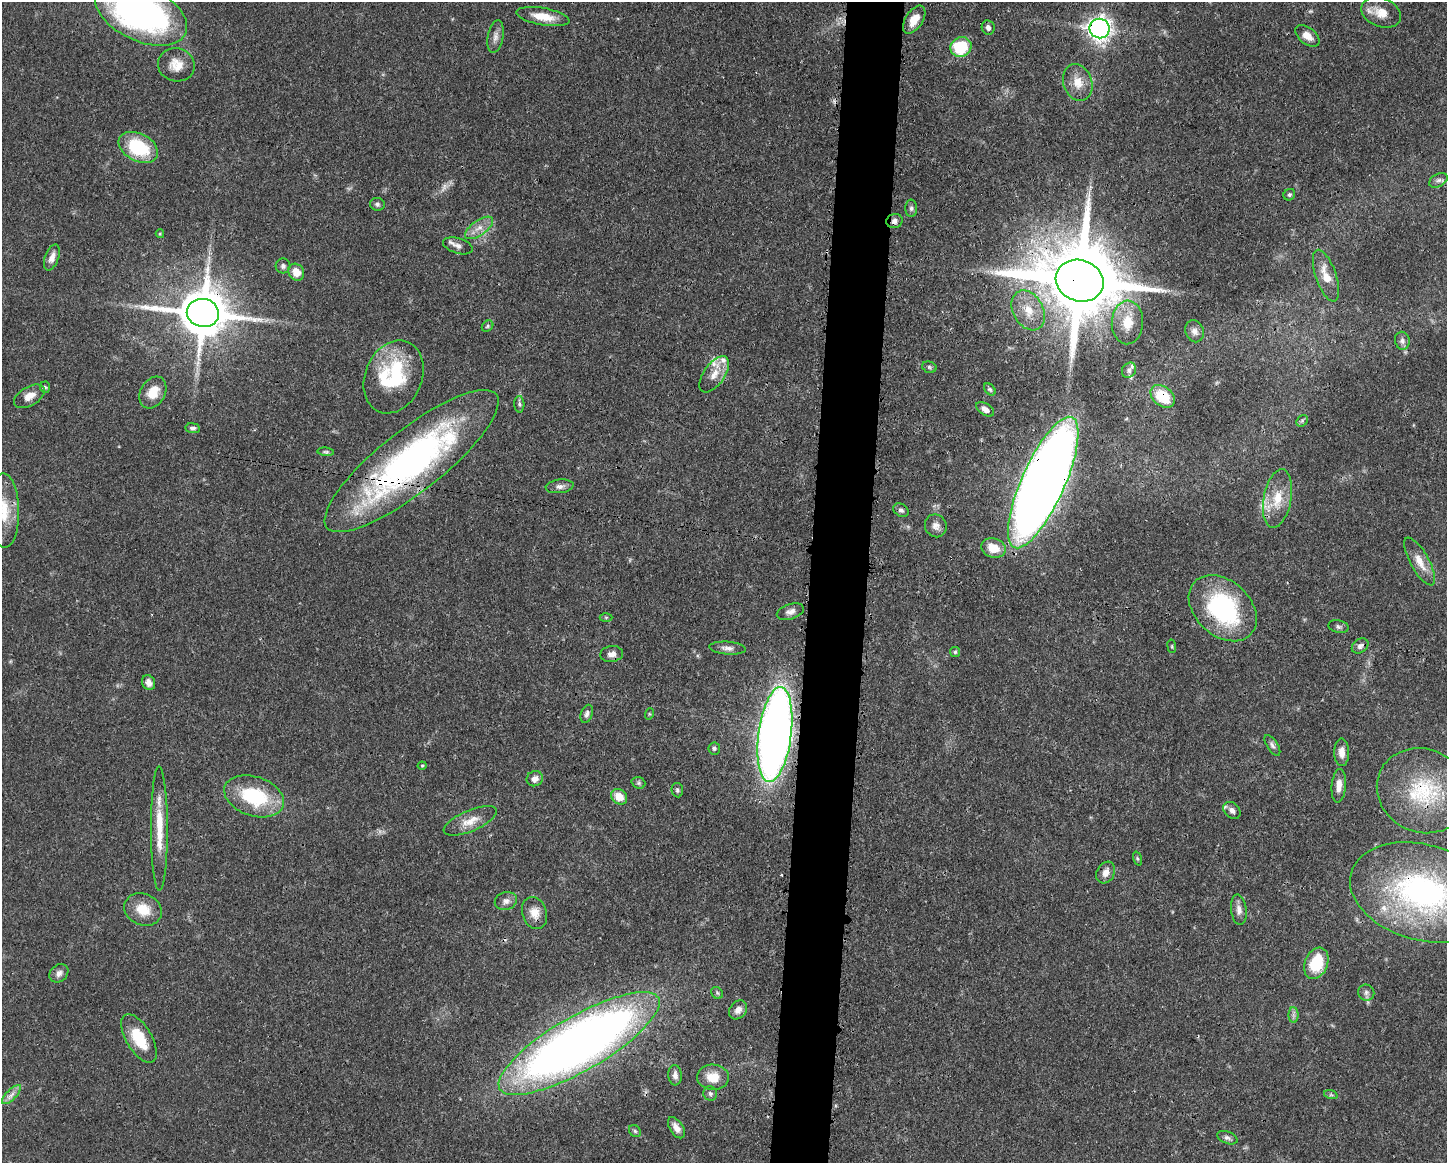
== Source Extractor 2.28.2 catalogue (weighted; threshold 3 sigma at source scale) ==
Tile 5 of 3 x 4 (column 2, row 2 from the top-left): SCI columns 1562-3006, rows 2321-3481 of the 4678 x 4645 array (HDU 1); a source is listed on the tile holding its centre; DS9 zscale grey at full resolution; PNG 1449 x 1165 px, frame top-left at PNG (2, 2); each listed source drawn as its Kron ellipse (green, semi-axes under 4 px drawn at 4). Shown black and unused: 4% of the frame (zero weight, under 3 of 4 exposures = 1% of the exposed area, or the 3 px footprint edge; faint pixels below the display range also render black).
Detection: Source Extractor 2.28.2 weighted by HDU 2 'WHT'; one run over the whole footprint, this tile lists its part. Background 0.0581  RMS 0.0033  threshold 0.015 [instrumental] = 3 sigma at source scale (4.5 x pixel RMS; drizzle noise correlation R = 1.50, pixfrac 1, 0.05/0.05 arcsec/px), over >= 5 px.
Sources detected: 115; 3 too faint to see at this stretch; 2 cosmic-ray / hot-pixel residue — neither listed nor drawn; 6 inside a brighter listed object's ellipse — not listed separately; the other 104 listed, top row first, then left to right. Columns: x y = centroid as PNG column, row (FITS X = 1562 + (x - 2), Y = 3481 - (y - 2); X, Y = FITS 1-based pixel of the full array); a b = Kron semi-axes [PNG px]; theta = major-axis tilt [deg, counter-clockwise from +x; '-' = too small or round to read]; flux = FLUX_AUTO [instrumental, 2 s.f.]
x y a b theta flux
141 13 49 27 -25 140
1381 13 20 14 -22 5.3
543 17 27 8 -10 6.1
914 20 15 8 57 4.7
988 28 7 6 - 1.2
1099 28 10 9 - 210
1307 36 14 8 -38 3.2
495 37 16 7 79 2
961 47 11 9 24 17
176 65 18 16 -17 5.1
1078 82 19 14 -70 5.5
138 147 21 13 -28 20
1438 180 10 6 29 1.3
1289 195 6 5 - 0.62
377 204 7 6 - 0.82
911 208 8 6 90 0.94
894 221 8 7 - 1.4
479 228 16 7 36 3.1
160 234 4 4 - 0.34
458 246 15 7 -17 2
52 257 13 7 69 2.6
283 266 7 7 - 1.1
296 272 9 7 -54 4.4
1326 276 27 10 -71 5.7
1080 281 24 20 -18 4700
1028 310 21 15 -60 6.6
203 313 16 14 -10 1600
1127 322 22 15 87 7.5
487 326 6 5 - 0.57
1195 331 11 9 -68 1.9
1402 341 9 7 -77 1.2
929 367 7 5 -17 0.66
1129 370 8 7 - 1.2
714 374 21 10 55 4.6
394 377 38 28 67 27
45 387 6 5 - 0.57
990 389 7 5 -48 0.6
153 392 17 12 61 6
29 396 17 9 30 3.5
1163 396 13 9 -39 13
519 404 8 5 -88 0.69
985 409 10 5 -33 1.9
1302 421 6 5 - 0.6
193 428 7 5 -7 0.87
326 452 8 4 -7 0.59
411 461 108 31 38 130
1043 483 71 21 66 740
560 486 14 7 6 1.8
1277 499 30 14 80 8.6
901 510 8 6 -36 0.97
4 511 37 15 -89 11
936 526 11 10 - 2.1
993 548 12 9 -17 6.1
1420 561 27 9 -61 4.9
1223 608 38 27 -43 45
790 612 14 7 18 1.9
606 617 6 4 0 0.48
1338 626 10 6 -13 0.86
1172 646 7 3 -82 0.34
1360 646 9 6 35 1.2
727 648 18 6 -4 2
955 652 5 5 - 0.53
612 654 11 8 9 2.2
149 683 8 6 -64 2.2
587 714 9 6 70 1.2
649 714 6 3 72 0.36
775 735 48 16 83 350
1272 745 12 5 -57 1.1
714 748 6 6 - 0.72
1342 752 14 7 -89 2.7
422 766 4 4 - 0.36
535 779 8 7 - 2.1
638 783 7 5 -20 0.72
1339 786 17 7 85 3.1
677 790 7 5 -81 0.76
1423 791 47 41 -25 30
254 796 31 19 -18 24
619 797 8 7 - 4.6
1232 810 10 7 -43 1.7
470 821 28 10 23 5.2
159 829 62 8 -90 10
1137 858 7 3 -71 0.46
1106 872 11 8 61 2.5
1423 892 75 48 -15 87
506 901 11 9 15 1.8
143 909 19 15 -23 6.8
1239 910 15 7 -83 2.2
535 913 16 12 -72 4
1316 963 16 11 68 13
59 973 10 8 40 1.8
717 993 6 5 - 0.64
1366 993 8 7 - 1.2
738 1010 10 8 49 2.2
1293 1015 8 5 -90 0.95
139 1038 27 13 -59 11
579 1044 91 27 30 380
675 1075 10 6 -85 1.5
713 1077 16 12 -3 6
710 1094 7 7 - 0.86
11 1095 12 5 45 1.7
1331 1095 7 4 -18 0.64
676 1128 12 6 -56 2.3
635 1131 7 5 -47 0.62
1227 1138 10 6 -21 1.1
Overlapping masked pixels (flux is a lower limit): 13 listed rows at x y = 1099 28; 894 221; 1080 281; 203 313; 1163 396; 411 461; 1043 483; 1223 608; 775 735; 1423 791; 1423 892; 535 913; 579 1044
Isophote crosses this tile's border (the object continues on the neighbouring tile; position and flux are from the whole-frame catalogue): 3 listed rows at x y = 141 13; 4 511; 1423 892